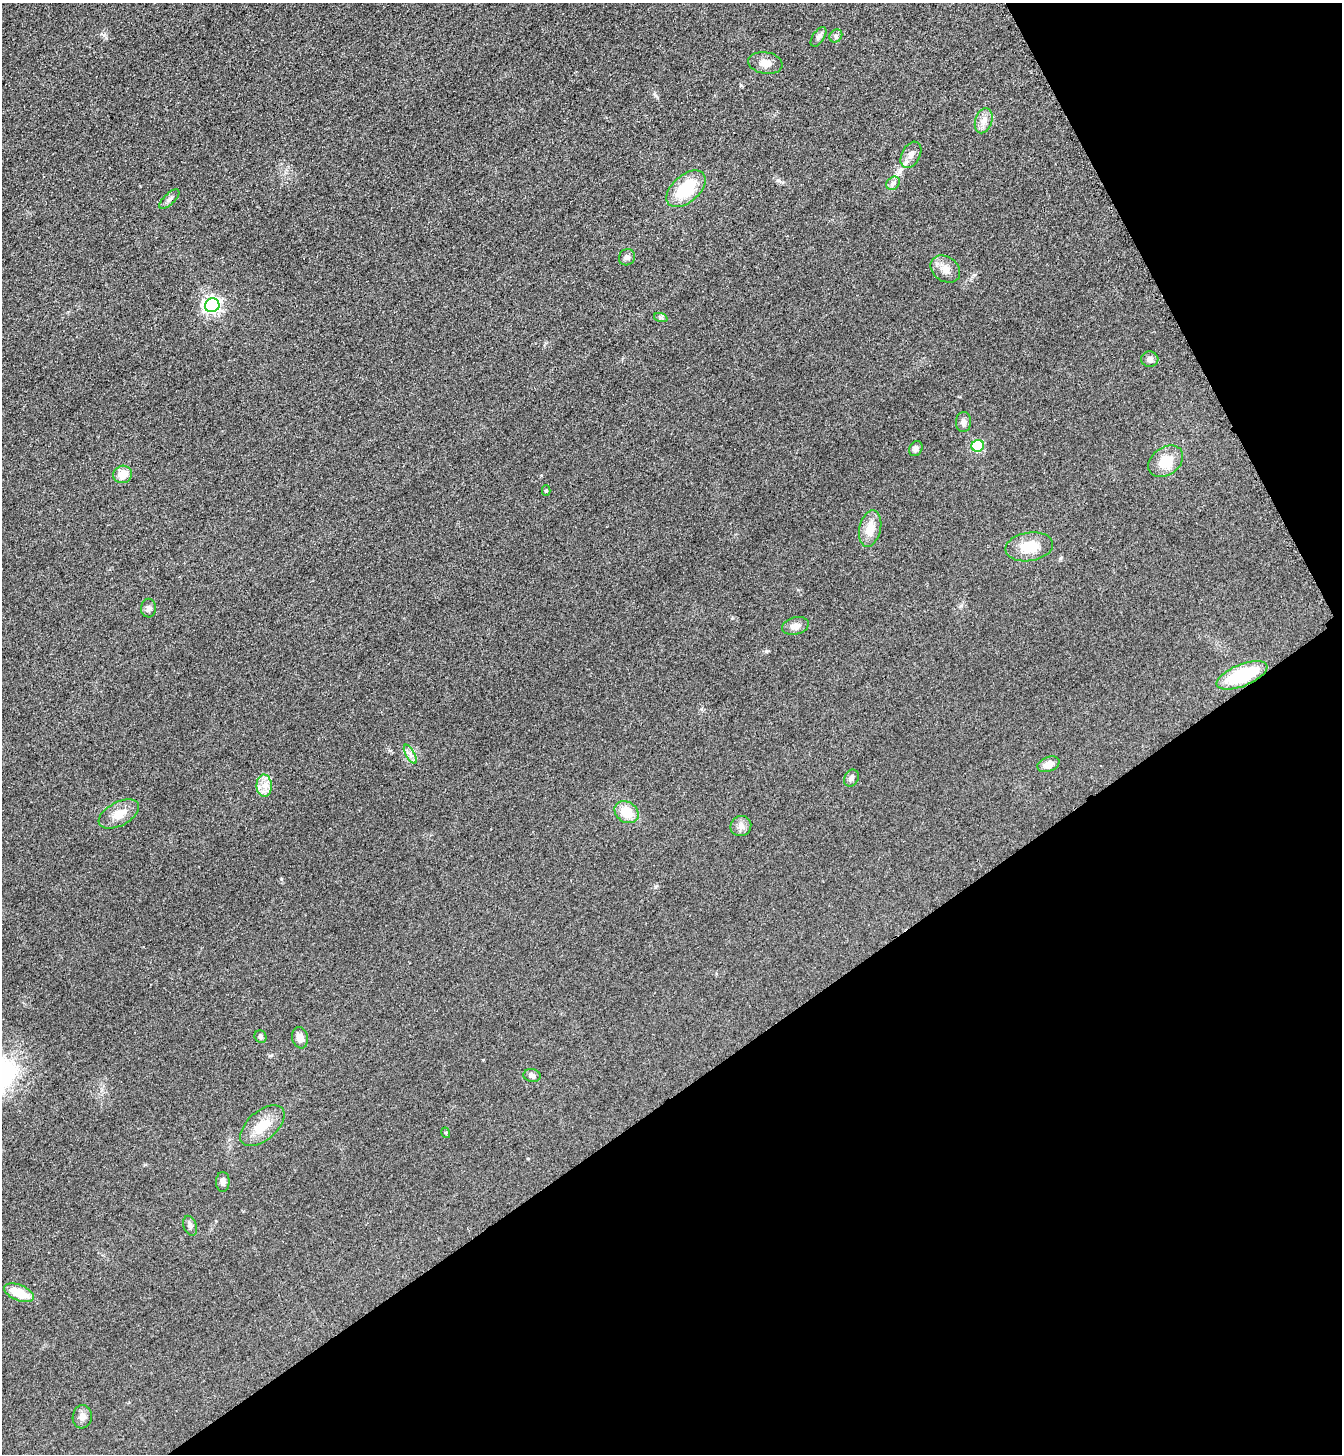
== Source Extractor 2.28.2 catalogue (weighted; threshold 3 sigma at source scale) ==
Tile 12 of 4 x 4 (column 4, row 3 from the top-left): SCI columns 4203-5542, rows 1483-2934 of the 5861 x 5869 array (HDU 1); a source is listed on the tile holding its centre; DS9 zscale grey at full resolution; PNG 1344 x 1456 px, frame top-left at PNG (2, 3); each listed source drawn as its Kron ellipse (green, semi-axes under 4 px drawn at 4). Shown black and unused: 31% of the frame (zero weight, under 3 of 4 exposures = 3% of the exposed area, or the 3 px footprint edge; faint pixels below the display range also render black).
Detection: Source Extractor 2.28.2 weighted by HDU 2 'WHT'; one run over the whole footprint, this tile lists its part. Background 0.0777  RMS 0.0098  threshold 0.0442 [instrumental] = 3 sigma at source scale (4.5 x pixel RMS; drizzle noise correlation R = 1.50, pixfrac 1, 0.05/0.05 arcsec/px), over >= 5 px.
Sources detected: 40; all 40 listed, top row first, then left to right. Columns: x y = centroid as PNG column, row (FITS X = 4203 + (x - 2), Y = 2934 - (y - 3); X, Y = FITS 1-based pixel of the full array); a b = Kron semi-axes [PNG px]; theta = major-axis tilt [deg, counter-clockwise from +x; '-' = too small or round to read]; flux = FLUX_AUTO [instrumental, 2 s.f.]
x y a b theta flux
836 36 7 6 - 2
818 37 11 6 56 3
765 63 17 11 -9 8.8
984 121 13 8 72 7
911 155 14 9 61 5.9
893 183 7 6 - 2.7
686 189 23 13 42 41
169 199 13 5 44 3.2
627 257 8 7 - 3.4
945 269 16 12 -35 9.4
212 305 7 6 - 330
661 318 7 4 -19 1.9
1150 359 8 7 - 3.8
963 422 10 7 87 4
978 446 6 5 - 71
916 449 8 6 58 3.4
1166 461 19 13 36 22
123 474 9 8 - 13
546 490 5 4 - 1.4
870 529 18 10 77 14
1029 547 24 14 8 23
148 608 9 7 89 3.2
795 626 14 8 14 6.3
1242 675 27 11 22 57
410 754 11 4 -60 3.6
1048 764 11 7 19 7.9
851 778 9 6 59 3.7
264 786 11 7 -88 7.7
627 812 13 10 -35 19
119 814 22 11 28 14
741 826 10 10 - 5.4
261 1037 6 5 - 1.9
300 1038 10 8 -78 7.2
532 1076 8 6 -8 3.5
262 1126 26 14 41 22
446 1133 5 3 - 0.9
223 1182 10 7 -90 4
190 1226 10 6 -71 3
19 1293 16 7 -22 22
82 1417 12 9 81 5.4
Overlapping masked pixels (flux is a lower limit): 1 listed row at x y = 1242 675
Unlisted compact peaks at least as high as the median listed source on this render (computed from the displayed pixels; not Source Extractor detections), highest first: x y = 766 651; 104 35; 281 879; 655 887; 741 85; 778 180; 1060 558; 655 95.